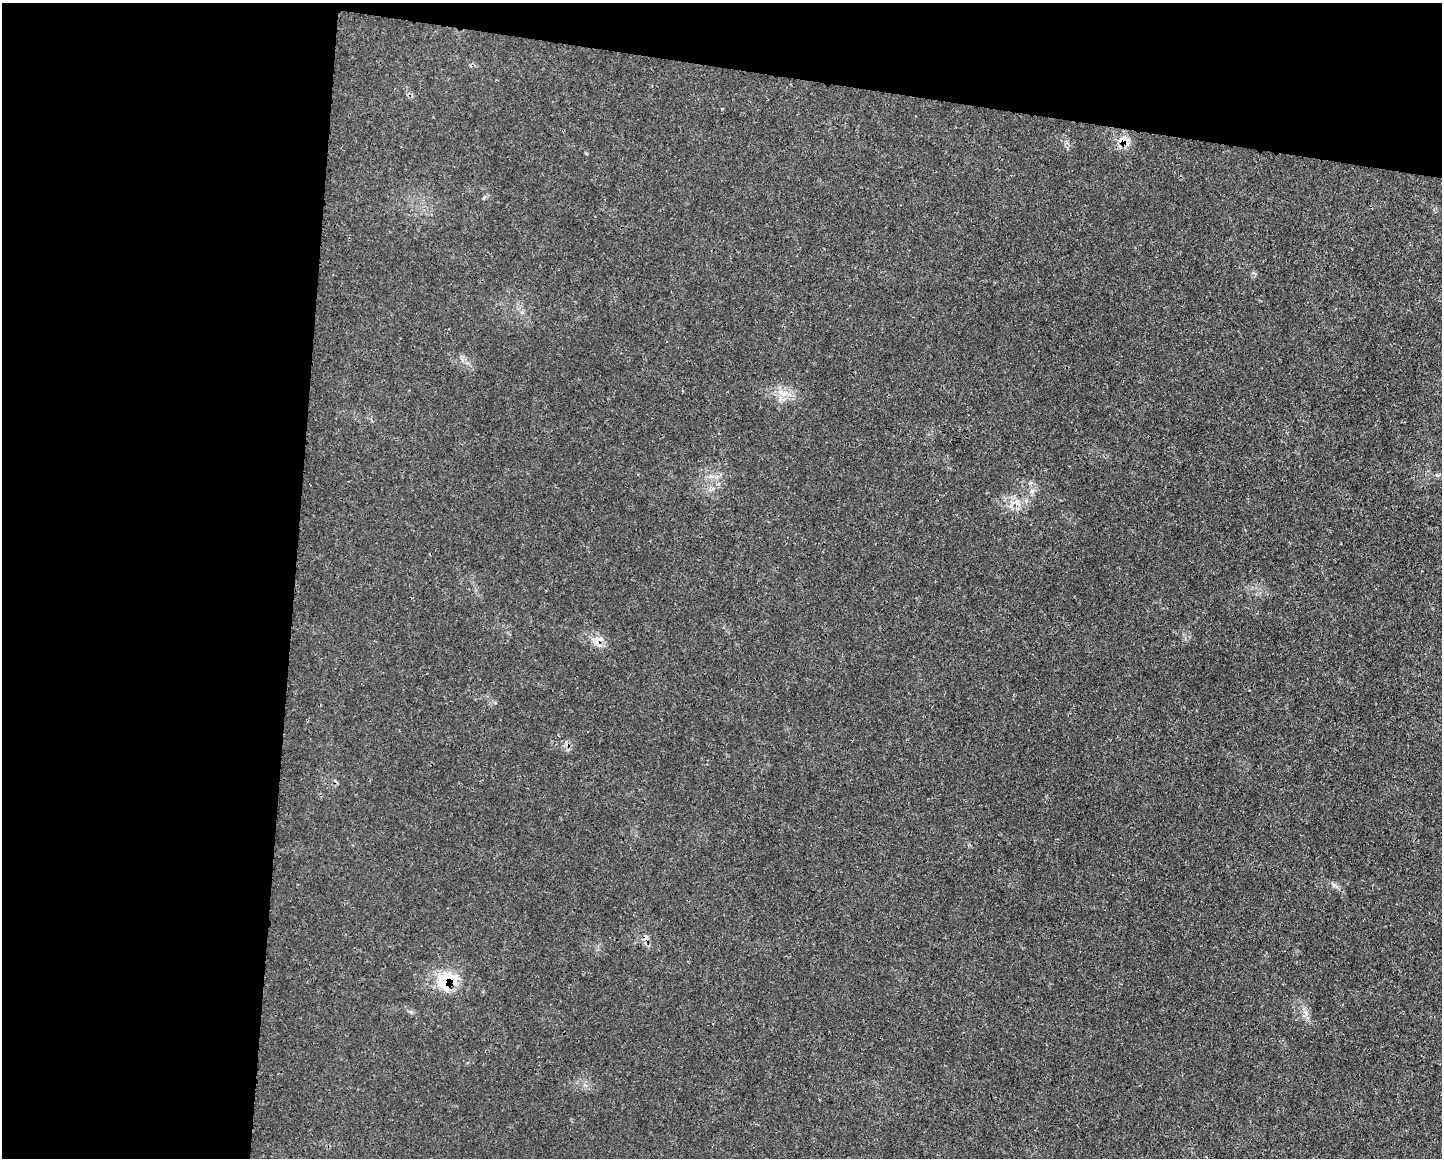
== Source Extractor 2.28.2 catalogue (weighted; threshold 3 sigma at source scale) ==
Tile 1 of 3 x 4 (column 1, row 1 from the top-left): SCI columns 121-1560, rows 3482-4637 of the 4676 x 4644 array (HDU 1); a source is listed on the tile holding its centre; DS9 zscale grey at full resolution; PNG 1444 x 1160 px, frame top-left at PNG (2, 3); no overlay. Shown black and unused: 26% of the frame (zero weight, under 3 of 4 exposures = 1% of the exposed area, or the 3 px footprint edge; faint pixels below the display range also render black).
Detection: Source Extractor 2.28.2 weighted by HDU 2 'WHT'; one run over the whole footprint, this tile lists its part. Background 0.0211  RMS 0.0023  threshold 0.0104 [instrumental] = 3 sigma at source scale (4.5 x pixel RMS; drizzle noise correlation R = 1.50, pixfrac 1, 0.05/0.05 arcsec/px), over >= 5 px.
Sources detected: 7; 1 cosmic-ray / hot-pixel residue — not listed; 1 inside a brighter listed object's ellipse — not listed separately; the other 5 listed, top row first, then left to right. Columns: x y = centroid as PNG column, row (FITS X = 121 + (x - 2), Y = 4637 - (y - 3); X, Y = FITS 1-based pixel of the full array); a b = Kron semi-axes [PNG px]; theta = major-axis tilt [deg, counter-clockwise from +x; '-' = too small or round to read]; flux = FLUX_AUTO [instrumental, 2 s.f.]
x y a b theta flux
1122 139 15 8 43 2.1
780 392 8 7 - 1.3
1018 503 13 5 -70 1.1
600 639 8 6 9 0.98
445 981 32 23 56 7.8
Overlapping masked pixels (flux is a lower limit): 2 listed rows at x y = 1122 139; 445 981